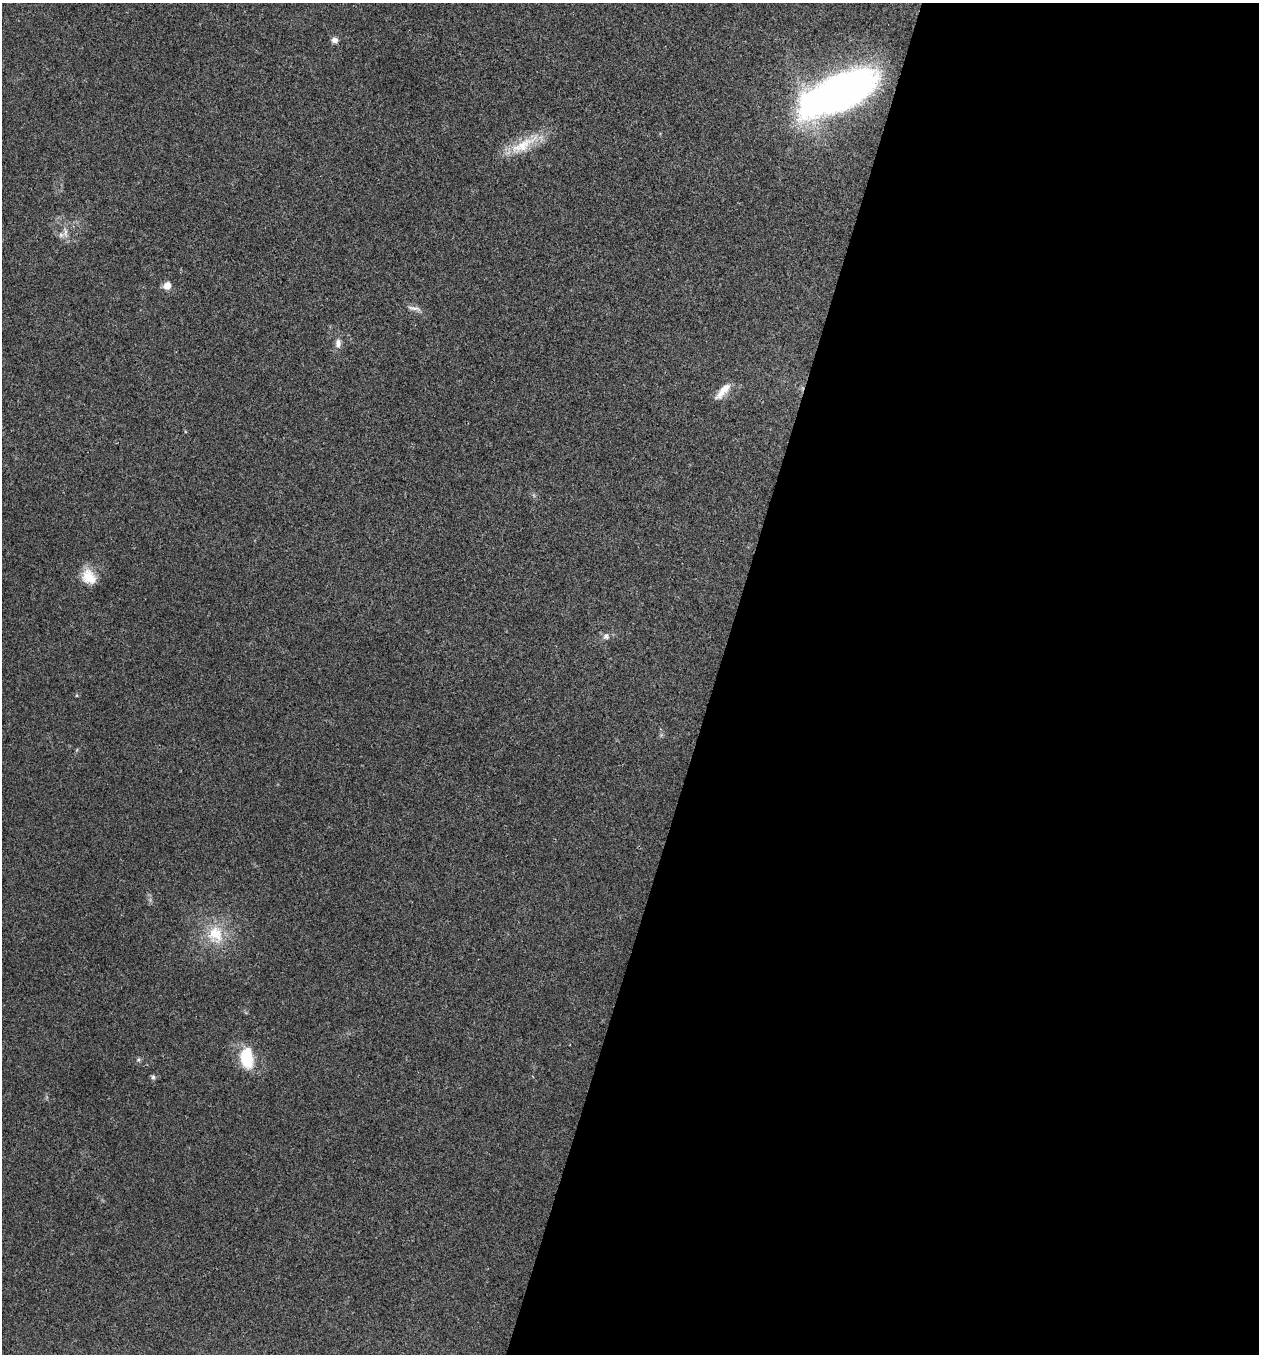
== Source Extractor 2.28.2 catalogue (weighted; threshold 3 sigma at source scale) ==
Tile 12 of 4 x 4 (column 4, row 3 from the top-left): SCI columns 3908-5164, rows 1358-2709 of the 5432 x 5416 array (HDU 1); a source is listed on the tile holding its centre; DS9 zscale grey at full resolution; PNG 1261 x 1356 px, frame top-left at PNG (2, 3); no overlay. Shown black and unused: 43% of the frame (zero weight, under 3 of 4 exposures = <1% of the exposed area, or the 3 px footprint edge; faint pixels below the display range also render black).
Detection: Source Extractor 2.28.2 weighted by HDU 2 'WHT'; one run over the whole footprint, this tile lists its part. Background 0.0239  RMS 0.0041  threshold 0.0185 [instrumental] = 3 sigma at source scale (4.5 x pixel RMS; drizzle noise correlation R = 1.50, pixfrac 1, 0.05/0.05 arcsec/px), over >= 5 px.
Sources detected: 15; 1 inside a brighter listed object's ellipse — not listed separately; the other 14 listed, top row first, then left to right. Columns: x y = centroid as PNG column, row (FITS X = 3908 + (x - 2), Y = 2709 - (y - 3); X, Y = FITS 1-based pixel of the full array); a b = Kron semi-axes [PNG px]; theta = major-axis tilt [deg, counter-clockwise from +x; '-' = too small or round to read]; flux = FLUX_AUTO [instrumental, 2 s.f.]
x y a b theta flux
335 40 7 7 - 1.8
839 93 75 30 24 190
523 145 49 14 31 13
65 233 14 6 -88 2.4
167 285 8 8 - 3.5
414 308 22 5 -11 2
338 343 12 8 -86 2.3
723 391 25 8 49 4.9
87 576 23 15 69 7.4
606 636 9 8 - 1.6
215 934 27 23 -74 15
247 1058 23 14 -84 15
138 1060 6 4 44 0.69
153 1077 6 5 - 0.9